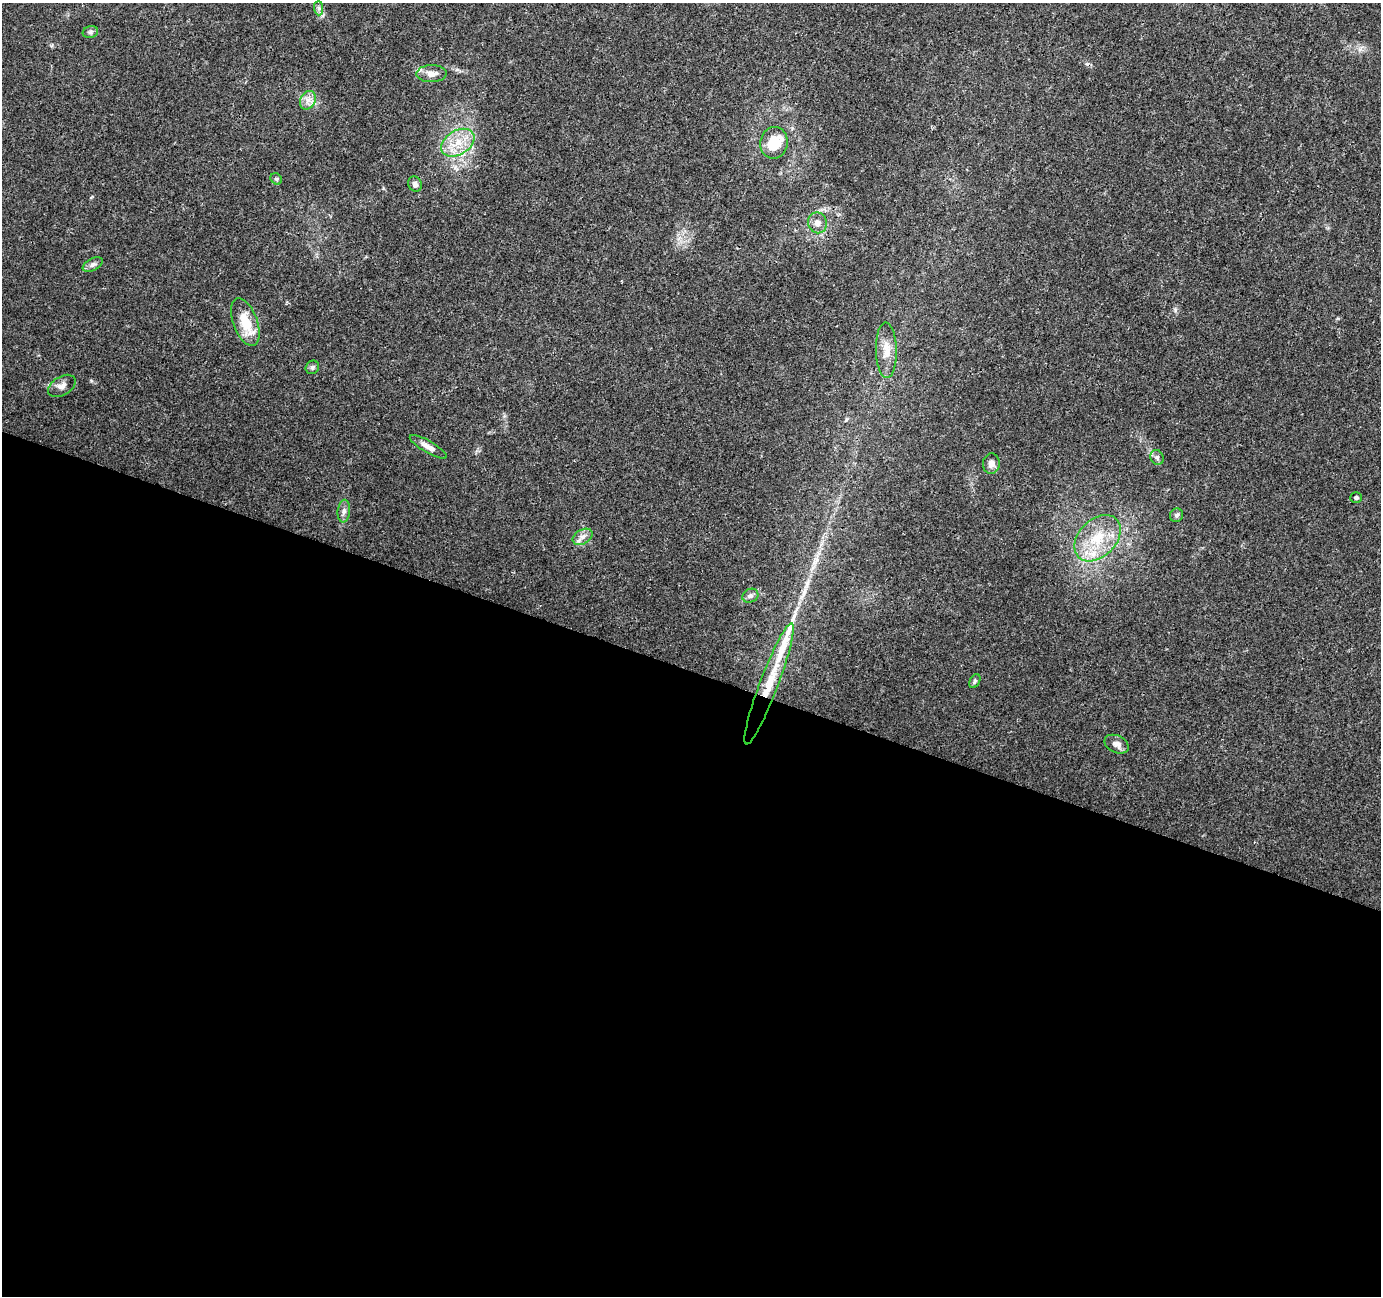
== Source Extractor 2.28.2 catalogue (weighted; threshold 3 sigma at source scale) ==
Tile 14 of 4 x 4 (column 2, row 4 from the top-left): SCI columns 1391-2769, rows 277-1570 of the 5527 x 5664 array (HDU 1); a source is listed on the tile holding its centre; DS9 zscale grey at full resolution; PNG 1383 x 1298 px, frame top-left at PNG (2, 3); each listed source drawn as its Kron ellipse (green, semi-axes under 4 px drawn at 4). Shown black and unused: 48% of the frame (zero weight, under 3 of 4 exposures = <1% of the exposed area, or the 3 px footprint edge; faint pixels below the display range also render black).
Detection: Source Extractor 2.28.2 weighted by HDU 2 'WHT'; one run over the whole footprint, this tile lists its part. Background 0.022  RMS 0.0036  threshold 0.016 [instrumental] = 3 sigma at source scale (4.5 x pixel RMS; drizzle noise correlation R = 1.50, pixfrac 1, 0.0396/0.0396 arcsec/px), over >= 5 px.
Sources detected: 29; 1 long thin detection or spike segment (spike, bleed or trail) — neither listed nor drawn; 2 inside a brighter listed object's ellipse — not listed separately; the other 26 listed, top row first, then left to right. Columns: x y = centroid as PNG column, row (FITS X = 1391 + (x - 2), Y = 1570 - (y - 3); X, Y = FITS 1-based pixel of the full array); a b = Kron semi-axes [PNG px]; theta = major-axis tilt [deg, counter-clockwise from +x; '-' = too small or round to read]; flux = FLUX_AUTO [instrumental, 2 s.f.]
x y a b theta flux
319 8 7 4 -89 0.74
90 32 8 5 17 0.81
431 74 15 8 1 3
308 100 10 7 63 2.1
458 143 18 12 32 7.2
774 143 16 13 81 9.3
276 179 6 5 - 0.59
415 184 8 6 -63 1.2
817 223 10 9 - 2.3
93 264 11 6 28 1.2
245 322 25 12 -69 9.2
886 350 28 10 -88 5.3
312 367 7 6 - 0.92
62 386 15 9 31 2.2
428 447 21 6 -30 2.4
1157 457 7 6 - 1
991 464 10 8 85 2
1356 497 6 5 - 0.65
344 511 11 6 84 1.3
1176 515 7 6 - 0.91
583 537 10 7 30 2
1098 538 27 18 45 14
750 596 8 6 25 1.1
975 681 7 5 61 0.66
769 684 64 9 69 15
1117 744 13 8 -25 2
Overlapping masked pixels (flux is a lower limit): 1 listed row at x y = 769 684